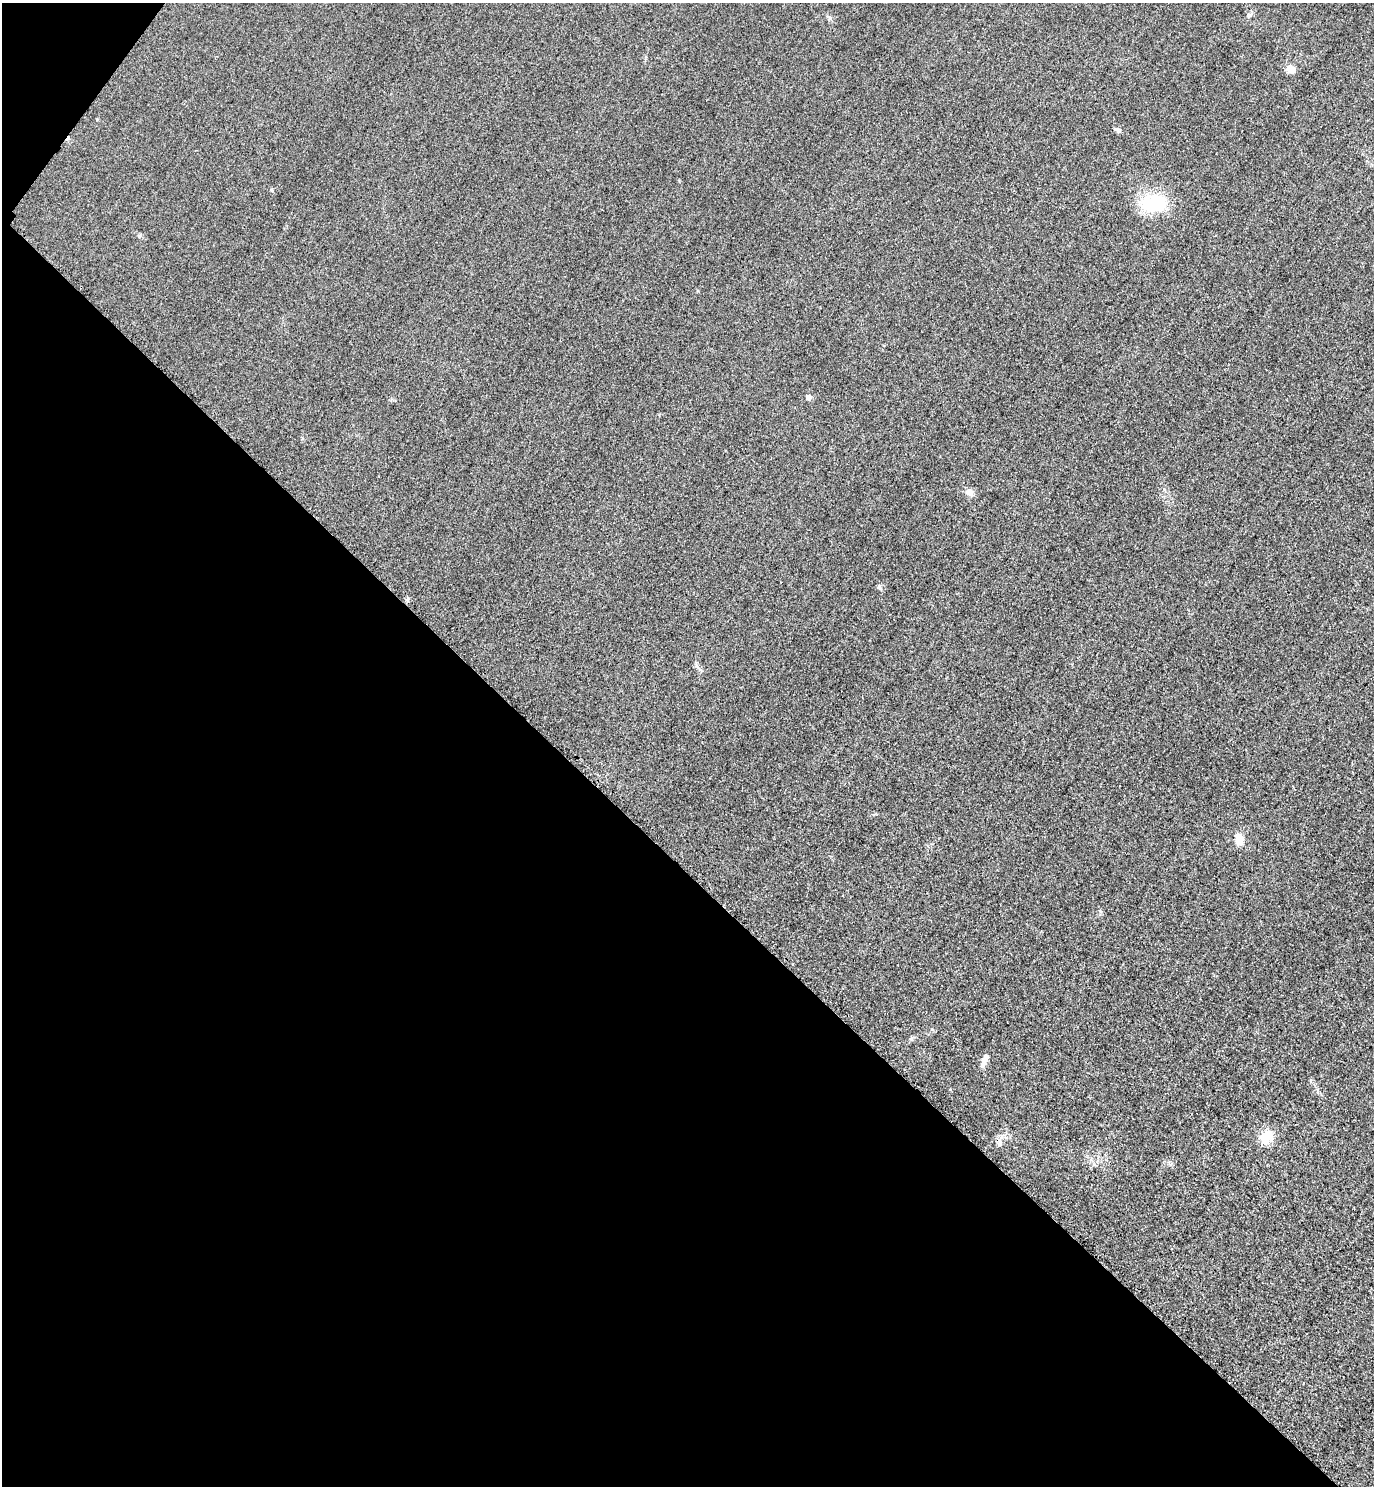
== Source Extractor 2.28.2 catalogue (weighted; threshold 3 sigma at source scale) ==
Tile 9 of 4 x 4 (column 1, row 3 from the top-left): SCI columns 325-1696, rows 1514-2997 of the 5996 x 5993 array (HDU 1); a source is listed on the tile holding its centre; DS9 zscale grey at full resolution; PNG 1376 x 1488 px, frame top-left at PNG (2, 3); no overlay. Shown black and unused: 42% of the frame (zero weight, under 3 of 4 exposures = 3% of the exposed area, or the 3 px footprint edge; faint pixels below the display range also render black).
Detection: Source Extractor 2.28.2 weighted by HDU 2 'WHT'; one run over the whole footprint, this tile lists its part. Background 0.0498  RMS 0.017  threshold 0.0754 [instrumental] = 3 sigma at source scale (4.5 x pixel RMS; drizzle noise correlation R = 1.50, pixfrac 1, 0.05/0.05 arcsec/px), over >= 5 px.
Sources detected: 14; all 14 listed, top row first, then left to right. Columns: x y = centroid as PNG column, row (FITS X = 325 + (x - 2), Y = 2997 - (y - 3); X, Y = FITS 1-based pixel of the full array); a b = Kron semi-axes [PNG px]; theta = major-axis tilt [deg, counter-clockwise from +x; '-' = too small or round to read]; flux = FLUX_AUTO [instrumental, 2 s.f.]
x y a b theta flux
1249 15 8 5 15 4.1
1290 69 11 8 -29 13
97 119 4 4 - 1.2
1118 130 10 5 -40 3.8
1155 203 35 20 2 87
139 236 6 5 - 2.5
808 397 5 5 - 9.2
969 492 11 8 -28 11
879 587 7 6 - 4.1
1239 839 12 9 -85 19
911 1038 6 5 - 2.8
984 1059 15 7 76 9
1267 1137 17 14 64 30
999 1143 9 6 79 5.7
Unlisted compact peaks at least as high as the median listed source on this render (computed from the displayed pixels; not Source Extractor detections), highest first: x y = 271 190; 830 18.